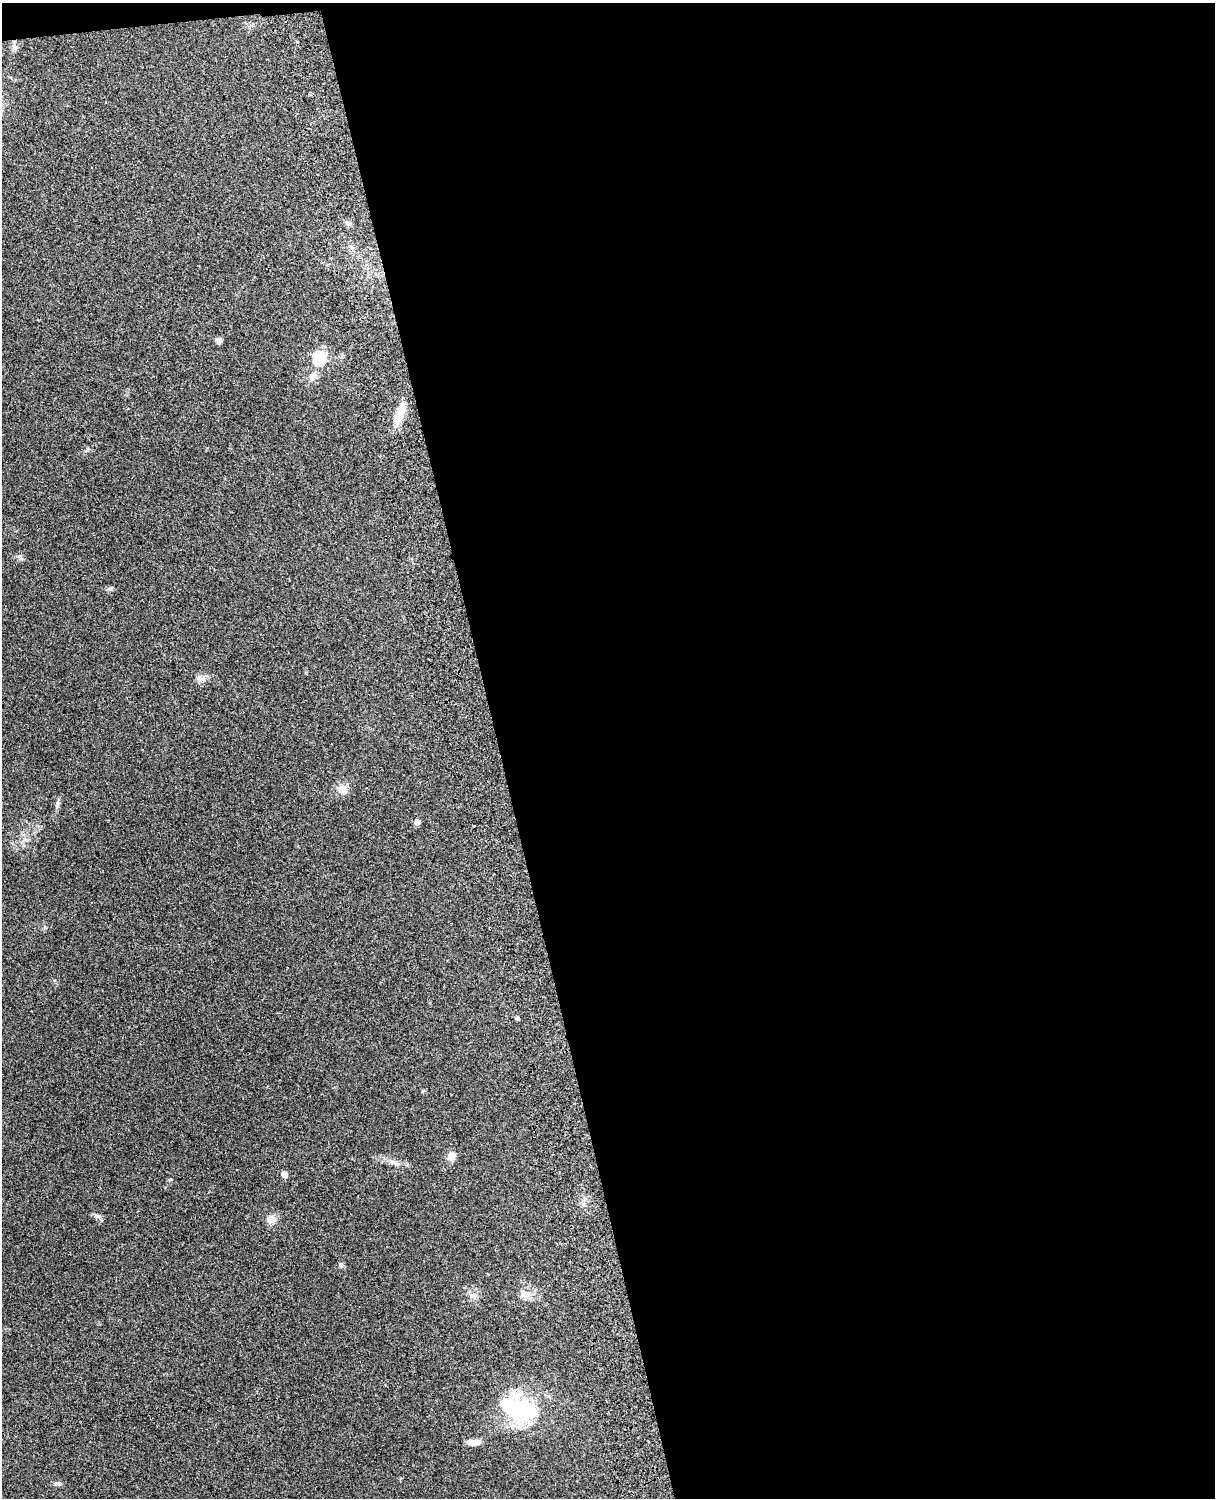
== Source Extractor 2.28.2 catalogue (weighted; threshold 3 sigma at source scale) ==
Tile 4 of 4 x 3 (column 4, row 1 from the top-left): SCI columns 3757-4969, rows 3157-4652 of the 5090 x 4929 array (HDU 1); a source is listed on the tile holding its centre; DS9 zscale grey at full resolution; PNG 1217 x 1500 px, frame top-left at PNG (2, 3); no overlay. Shown black and unused: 59% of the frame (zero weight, under 3 of 4 exposures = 6% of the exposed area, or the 3 px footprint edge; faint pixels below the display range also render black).
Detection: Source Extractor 2.28.2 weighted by HDU 2 'WHT'; one run over the whole footprint, this tile lists its part. Background 0.29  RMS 0.0093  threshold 0.0419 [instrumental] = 3 sigma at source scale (4.5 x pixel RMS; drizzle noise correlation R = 1.50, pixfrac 1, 0.05/0.05 arcsec/px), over >= 5 px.
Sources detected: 21; all 21 listed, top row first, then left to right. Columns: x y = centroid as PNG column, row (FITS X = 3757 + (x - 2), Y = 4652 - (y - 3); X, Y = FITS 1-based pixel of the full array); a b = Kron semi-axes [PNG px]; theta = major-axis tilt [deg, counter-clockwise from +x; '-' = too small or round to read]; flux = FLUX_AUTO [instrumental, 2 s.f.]
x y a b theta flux
348 223 10 5 -18 2.3
219 341 7 7 - 2.9
319 358 6 6 - 95
313 376 12 8 75 5
398 416 28 10 73 15
200 678 12 8 -63 4.1
343 789 17 9 -50 6.4
57 804 9 4 82 2.2
417 822 5 4 - 6.2
517 1018 4 4 - 1.5
423 1091 6 4 34 1
451 1156 9 9 - 6.9
284 1174 5 5 - 8.4
97 1216 7 4 -18 1.9
271 1219 12 9 6 7.1
341 1265 7 5 68 1.6
525 1294 17 10 -3 8.8
472 1295 7 5 -44 2.6
518 1409 50 26 -21 77
474 1442 16 6 3 7.2
57 1483 10 6 -1 2.6
Unlisted compact peaks at least as high as the median listed source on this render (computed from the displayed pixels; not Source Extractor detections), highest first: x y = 20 556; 45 927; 170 1180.